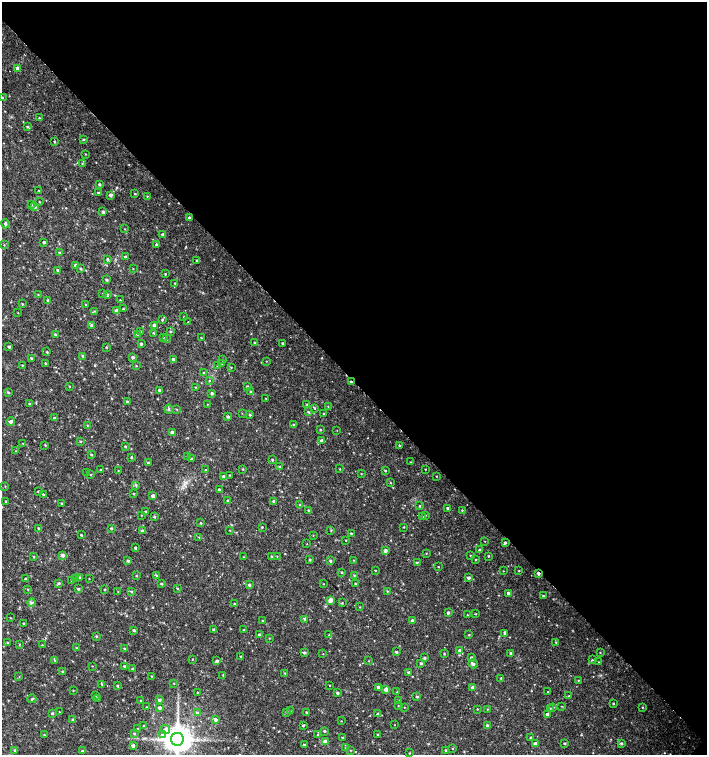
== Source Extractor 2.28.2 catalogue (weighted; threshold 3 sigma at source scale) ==
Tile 8 of 4 x 4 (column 4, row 2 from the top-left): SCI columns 4454-5862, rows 3013-4517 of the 6023 x 6029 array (HDU 1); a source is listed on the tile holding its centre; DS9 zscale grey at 2 x 2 block average (1 PNG px = mean of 2 x 2 image px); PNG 709 x 757 px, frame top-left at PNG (2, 2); each listed source drawn as its Kron ellipse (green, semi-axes under 4 px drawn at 4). Shown black and unused: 50% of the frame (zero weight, under 2 of 3 exposures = <1% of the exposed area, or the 3 px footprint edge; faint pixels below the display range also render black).
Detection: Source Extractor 2.28.2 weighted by HDU 2 'WHT'; one run over the whole footprint, this tile lists its part. Background 0.0179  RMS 0.0033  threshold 0.0149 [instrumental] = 3 sigma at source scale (4.5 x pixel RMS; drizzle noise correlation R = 1.50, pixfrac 1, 0.0396/0.0396 arcsec/px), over >= 5 px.
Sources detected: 354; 4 cosmic-ray / hot-pixel residue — neither listed nor drawn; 1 coinciding with a brighter row at this scale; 1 inside a brighter listed object's ellipse — not listed separately; the other 348 listed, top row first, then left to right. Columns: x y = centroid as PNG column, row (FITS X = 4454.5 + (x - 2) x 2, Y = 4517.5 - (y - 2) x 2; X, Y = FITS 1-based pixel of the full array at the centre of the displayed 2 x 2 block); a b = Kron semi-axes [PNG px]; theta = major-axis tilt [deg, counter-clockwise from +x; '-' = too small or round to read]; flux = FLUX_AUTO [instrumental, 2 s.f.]
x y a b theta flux
18 68 3 3 - 2.4
2 98 3 2 - 0.74
39 118 3 2 - 0.56
27 127 3 3 - 0.84
83 139 3 2 - 0.69
54 141 3 2 - 0.69
86 154 2 2 - 0.39
82 163 3 2 - 0.47
99 184 3 2 - 1.2
39 190 2 2 - 0.43
98 193 2 2 - 0.66
135 194 2 2 - 0.72
111 195 2 2 - 2.5
147 196 2 2 - 0.45
39 202 3 2 - 0.42
32 205 3 2 - 0.41
35 207 3 3 - 1.1
103 212 3 2 - 1.4
189 218 3 2 - 1.4
5 224 5 3 - 1.4
125 229 3 2 - 0.34
163 234 3 3 - 1.6
44 242 3 2 - 1.4
156 244 3 3 - 1.1
4 245 3 2 - 0.38
59 253 3 3 - 0.87
126 257 3 3 - 2
107 259 3 2 - 1.2
197 260 3 3 - 0.67
76 265 3 2 - 1.9
81 269 3 2 - 0.9
133 269 3 2 - 0.39
58 270 2 2 - 1.5
165 274 3 2 - 0.55
107 280 3 2 - 1.1
175 283 4 2 - 0.7
38 294 2 2 - 0.37
103 294 2 2 - 0.42
107 294 3 2 - 0.63
48 300 2 2 - 1.2
120 300 3 2 - 0.41
22 304 3 2 - 0.65
86 305 2 2 - 0.31
123 309 2 2 - 0.85
117 310 3 3 - 1.8
95 311 2 2 - 0.52
18 313 2 2 - 0.28
184 317 2 2 - 0.29
162 320 3 3 - 0.7
188 321 2 2 - 1.7
92 325 4 3 - 1.2
154 325 3 2 - 2
141 331 3 3 - 0.66
170 332 3 2 - 0.58
154 333 3 2 - 0.57
55 334 3 2 - 1
137 334 3 2 - 0.76
163 338 3 2 - 0.41
201 338 3 2 - 0.55
167 339 2 2 - 0.46
254 342 3 2 - 0.51
283 343 3 2 - 0.85
141 344 3 3 - 1.1
9 347 3 3 - 1.1
106 347 3 2 - 0.64
47 352 2 2 - 0.62
83 356 4 2 - 0.69
133 357 3 3 - 1.6
32 358 3 2 - 1
173 359 4 2 - 1.5
223 360 2 2 - 0.71
266 361 3 2 - 0.32
45 363 2 2 - 0.58
222 363 3 2 - 0.46
22 365 2 2 - 0.44
136 366 2 2 - 0.42
217 366 3 2 - 0.49
231 367 2 2 - 0.42
204 373 3 2 - 0.5
210 381 3 2 - 0.5
351 382 3 2 - 2.3
69 386 3 2 - 0.4
247 386 3 2 - 1
195 387 3 2 - 0.55
160 390 3 2 - 1.6
250 391 3 2 - 0.51
8 393 3 2 - 0.63
212 393 3 3 - 1.2
266 398 2 2 - 0.43
127 402 3 3 - 1.2
29 404 2 2 - 0.8
207 404 2 2 - 0.27
307 404 3 2 - 0.54
328 407 3 2 - 0.44
315 408 3 2 - 0.68
169 409 4 3 - 0.93
177 409 2 2 - 0.41
308 412 3 3 - 0.67
242 413 3 2 - 0.32
324 413 2 2 - 0.43
250 415 3 3 - 0.75
228 416 3 3 - 1.3
54 418 3 2 - 0.95
11 421 4 3 - 1.8
294 424 3 3 - 0.75
87 425 3 2 - 0.52
321 430 3 2 - 0.64
337 430 2 2 - 0.22
172 432 3 3 - 2.2
80 441 3 2 - 0.59
321 441 3 3 - 2.4
23 443 3 2 - 0.34
45 445 3 2 - 0.51
125 446 3 3 - 0.59
400 446 3 3 - 0.85
16 451 2 2 - 0.33
91 455 2 2 - 0.65
188 457 3 2 - 0.49
131 458 4 2 - 0.53
191 459 3 3 - 1.5
272 460 3 2 - 0.86
410 462 3 2 - 0.35
148 463 3 2 - 0.67
280 467 3 2 - 0.4
243 469 3 2 - 0.54
340 469 3 2 - 0.47
425 469 2 2 - 0.43
101 470 3 2 - 0.59
206 470 3 2 - 0.69
385 470 2 2 - 0.73
118 471 2 2 - 0.35
87 473 3 2 - 0.38
361 474 2 2 - 0.4
90 475 2 2 - 0.4
230 475 2 2 - 0.43
224 476 3 3 - 1.2
436 476 2 2 - 0.39
390 483 3 2 - 0.49
136 485 3 3 - 0.97
5 486 3 2 - 0.37
219 490 2 2 - 0.96
39 492 2 2 - 1.1
43 494 3 2 - 0.8
134 494 2 2 - 0.65
153 496 3 3 - 2.7
6 501 3 2 - 0.56
228 501 3 2 - 1
274 501 3 2 - 1.4
61 503 2 2 - 0.57
300 505 3 3 - 0.8
420 506 3 2 - 0.58
448 508 2 2 - 1.2
462 510 3 3 - 0.59
309 511 3 3 - 1
146 512 3 2 - 1.4
141 515 3 2 - 0.3
426 515 3 2 - 0.38
154 517 3 3 - 1.1
422 517 3 3 - 0.71
201 523 3 2 - 0.58
262 527 2 2 - 0.6
404 527 3 2 - 0.48
38 528 2 2 - 0.67
111 528 2 2 - 1
230 530 3 2 - 0.49
331 530 3 2 - 0.48
142 531 3 3 - 1.6
351 533 2 2 - 0.52
81 535 2 2 - 0.71
313 535 2 2 - 0.32
199 537 3 2 - 0.35
346 540 2 2 - 0.41
485 541 2 2 - 0.29
505 543 3 3 - 1.3
307 544 2 2 - 0.27
135 548 3 2 - 0.94
479 550 3 2 - 1.1
385 551 3 3 - 2.5
426 553 3 2 - 0.37
63 555 3 3 - 2.7
471 555 2 2 - 0.42
277 556 2 2 - 0.29
489 556 2 2 - 0.62
34 557 3 2 - 0.69
244 557 2 2 - 0.32
272 557 3 2 - 0.95
310 560 3 3 - 0.76
353 560 2 2 - 0.28
475 560 3 2 - 0.48
128 561 3 3 - 1.3
330 561 3 2 - 1
417 562 3 2 - 0.6
438 567 2 2 - 0.37
375 570 2 2 - 0.37
503 571 2 2 - 0.34
519 571 2 2 - 0.49
342 572 2 2 - 0.68
538 574 3 2 - 1.7
156 575 3 3 - 0.73
354 575 3 3 - 0.68
137 576 3 2 - 0.57
79 577 3 3 - 0.94
469 578 4 3 - 1.7
25 579 2 2 - 0.59
76 579 3 3 - 0.96
89 579 2 2 - 0.28
71 580 3 2 - 0.58
59 583 3 3 - 1.1
355 583 2 2 - 0.7
161 584 3 3 - 0.86
324 584 2 2 - 0.27
249 585 3 3 - 1.5
177 588 3 2 - 0.73
28 589 2 2 - 0.49
78 589 2 2 - 0.95
105 589 3 2 - 0.58
387 591 3 2 - 0.56
118 592 3 2 - 0.37
132 592 3 3 - 0.85
508 593 3 2 - 2.2
543 596 2 2 - 0.73
331 600 3 3 - 5.4
31 603 4 3 - 1.3
342 603 3 3 - 0.66
235 604 3 2 - 0.68
360 607 3 2 - 0.31
448 613 2 2 - 1.5
476 614 3 2 - 0.45
467 615 2 2 - 0.43
10 618 3 2 - 0.43
305 619 3 3 - 1.3
262 621 3 2 - 0.41
412 621 3 3 - 2.5
24 623 2 2 - 0.84
134 630 2 2 - 1.5
214 630 3 3 - 1.4
244 630 2 2 - 0.51
505 633 4 2 - 0.95
260 635 3 2 - 2.1
329 635 3 2 - 0.43
469 635 2 2 - 0.62
97 636 3 3 - 0.76
269 638 3 2 - 0.43
556 642 3 2 - 0.52
7 643 3 2 - 0.41
19 644 3 2 - 0.33
42 645 3 2 - 0.39
76 648 3 3 - 0.58
125 648 2 2 - 0.56
460 651 3 3 - 2.9
396 652 2 2 - 1.1
600 652 3 2 - 0.37
304 653 2 2 - 1.5
511 653 3 3 - 1.1
323 654 2 2 - 0.33
444 654 3 2 - 0.65
241 656 2 2 - 0.68
425 658 3 2 - 1.1
471 658 3 2 - 1
192 659 2 2 - 0.37
55 660 3 3 - 0.83
592 660 3 2 - 0.53
217 661 3 3 - 1.3
369 661 2 2 - 0.37
599 662 2 2 - 0.51
421 663 3 3 - 1
473 664 5 3 - 2
92 666 2 2 - 0.31
125 666 3 3 - 1.1
133 669 3 2 - 1.1
63 672 3 2 - 1.1
409 672 3 3 - 1.2
285 673 2 2 - 0.45
223 675 3 2 - 0.5
152 676 3 2 - 0.5
19 677 3 2 - 0.35
501 678 2 2 - 0.51
578 680 3 2 - 0.35
174 683 2 2 - 0.47
102 684 4 2 - 0.85
329 685 2 2 - 0.31
118 686 2 2 - 0.87
378 687 3 2 - 1.8
473 687 3 3 - 3.3
386 690 3 3 - 4
73 691 2 2 - 0.42
197 692 2 2 - 1
397 692 2 2 - 0.34
548 692 2 2 - 0.39
337 693 2 2 - 1.2
95 695 4 2 - 0.32
569 696 2 2 - 0.39
417 697 3 3 - 0.88
97 698 3 3 - 0.71
32 699 4 2 - 0.87
159 700 3 3 - 1.3
399 700 2 2 - 0.39
140 701 3 2 - 0.62
613 703 2 2 - 0.74
398 705 3 2 - 0.31
562 706 2 2 - 0.45
146 707 3 2 - 0.38
404 707 2 2 - 0.35
553 707 3 2 - 0.77
642 707 3 2 - 0.48
159 708 3 3 - 1.9
550 708 3 2 - 0.55
477 709 2 2 - 0.44
487 709 2 2 - 0.37
290 711 3 2 - 0.36
59 712 2 2 - 0.28
286 712 3 2 - 0.63
307 712 3 2 - 0.92
52 713 2 2 - 1.2
197 713 3 3 - 1
378 714 3 3 - 1.1
547 714 2 2 - 2.5
72 719 2 2 - 0.74
215 719 3 3 - 2.4
341 721 2 2 - 0.32
144 725 3 2 - 0.61
303 725 3 3 - 0.87
394 725 2 2 - 0.27
487 725 2 2 - 1.2
138 728 2 2 - 0.59
165 729 5 4 - 2.7
324 731 3 3 - 0.85
134 733 3 3 - 0.63
163 734 4 4 - 2
377 734 3 2 - 0.53
44 735 3 2 - 0.55
318 735 3 3 - 0.72
342 737 2 2 - 0.62
531 738 3 2 - 1.2
177 739 6 6 - 1400
325 741 3 3 - 4
565 743 2 2 - 0.94
622 743 3 3 - 1.1
535 744 3 3 - 4.6
304 745 2 2 - 0.91
133 746 3 3 - 2.4
346 748 2 2 - 0.61
452 748 2 2 - 0.33
15 750 2 2 - 0.75
351 750 3 2 - 0.36
446 750 3 2 - 0.94
82 751 2 2 - 0.91
409 753 2 2 - 0.53
Overlapping masked pixels (flux is a lower limit): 2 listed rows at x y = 351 382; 538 574
Isophote crosses this tile's border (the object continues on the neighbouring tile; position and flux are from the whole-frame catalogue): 2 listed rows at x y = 2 98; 177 739
Diffuse or blended objects may show on this block-average render without a row.